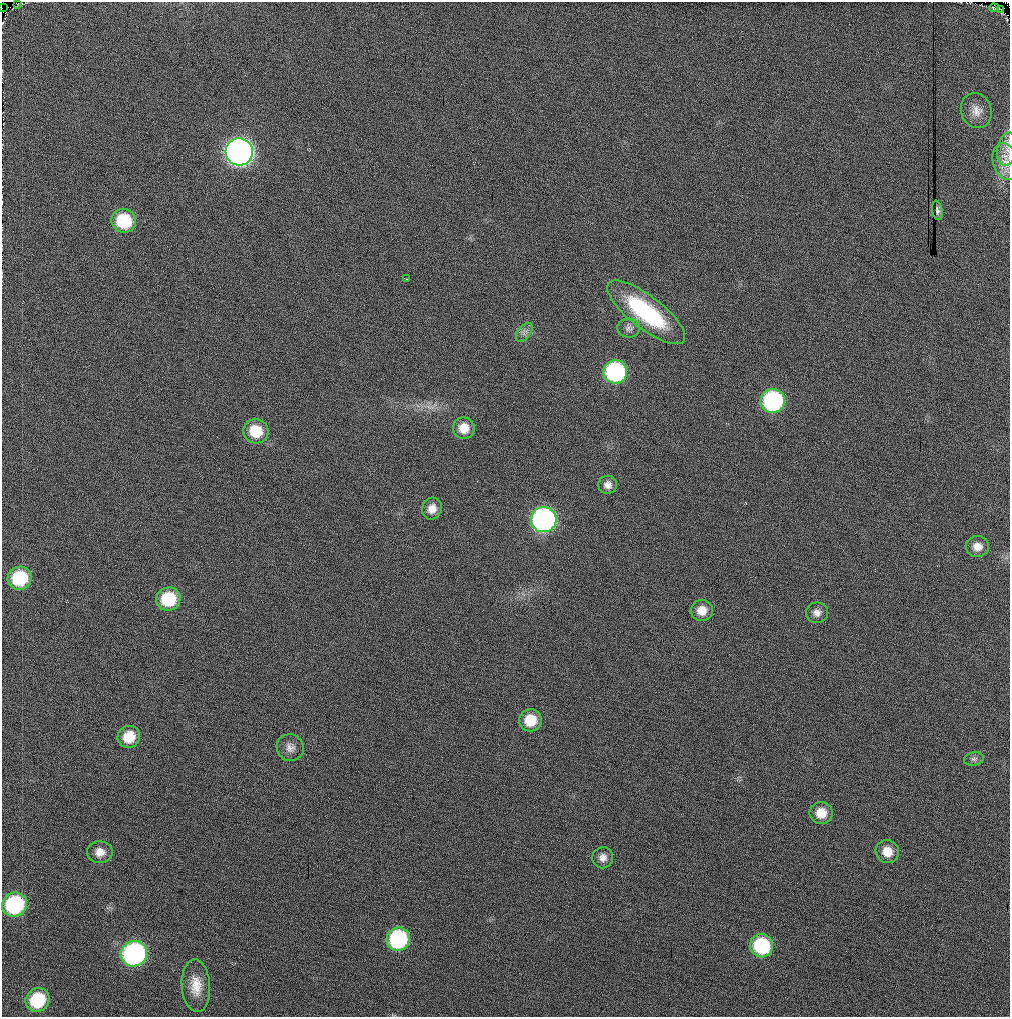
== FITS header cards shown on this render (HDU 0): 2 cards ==
NAXIS1  =                 1008
NAXIS2  =                 1015

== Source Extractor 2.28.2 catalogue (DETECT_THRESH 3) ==
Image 1008 x 1015 px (HDU 0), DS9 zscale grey, 1 PNG px = 1 image px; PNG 1012 x 1019 px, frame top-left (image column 1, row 1015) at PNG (2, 2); each listed source drawn as its Kron ellipse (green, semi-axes under 4 px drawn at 4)
Background 95.1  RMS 14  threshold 41.2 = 3 sigma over >= 5 px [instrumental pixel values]
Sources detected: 40; all 40 listed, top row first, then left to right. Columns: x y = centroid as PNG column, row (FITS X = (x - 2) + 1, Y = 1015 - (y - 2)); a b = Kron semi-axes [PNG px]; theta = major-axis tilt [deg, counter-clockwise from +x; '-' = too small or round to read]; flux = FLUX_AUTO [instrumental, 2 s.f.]
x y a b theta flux
18 4 3 2 - 6.5e+02
2 8 2 2 - 4.7e+06
994 8 5 3 - 1.2e+03
1001 9 3 2 - 1.5e+02
976 111 18 15 -70 1.1e+04
1007 149 17 10 79 1.0e+04
239 152 13 13 - 8.0e+05
1005 162 19 12 -77 1.4e+04
937 210 10 5 -81 2.5e+03
124 221 12 11 - 5.3e+04
406 279 4 3 - 1.1e+03
646 312 47 16 -38 9.9e+04
629 328 11 9 2 4.6e+03
524 332 11 6 53 4.2e+03
615 372 12 12 - 1.6e+05
773 401 12 12 - 1.7e+05
464 428 11 10 - 1.4e+04
256 431 13 12 - 2.9e+04
608 485 9 9 - 5.7e+03
432 509 11 10 - 9.1e+03
544 520 13 12 - 3.5e+05
977 547 11 10 - 8.7e+03
20 578 12 11 - 5.6e+04
168 599 12 11 - 5.0e+04
702 610 11 10 - 1.1e+04
817 613 11 10 - 6.0e+03
530 720 11 11 - 2.5e+04
129 737 11 10 - 2.0e+04
290 747 14 13 - 7.3e+03
974 759 10 6 10 3.0e+03
821 813 11 11 - 1.4e+04
887 851 12 11 - 1.3e+04
100 852 13 11 -1 9.7e+03
603 858 11 10 - 6.4e+03
15 905 13 12 - 1.0e+05
398 939 12 11 - 1.2e+05
762 946 12 11 - 7.7e+04
134 954 13 12 - 2.6e+05
196 986 26 14 -86 2.0e+04
37 1000 12 11 - 5.2e+04
At the frame edge (FLAGS 8, measured only in part): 2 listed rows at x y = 2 8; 1007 149